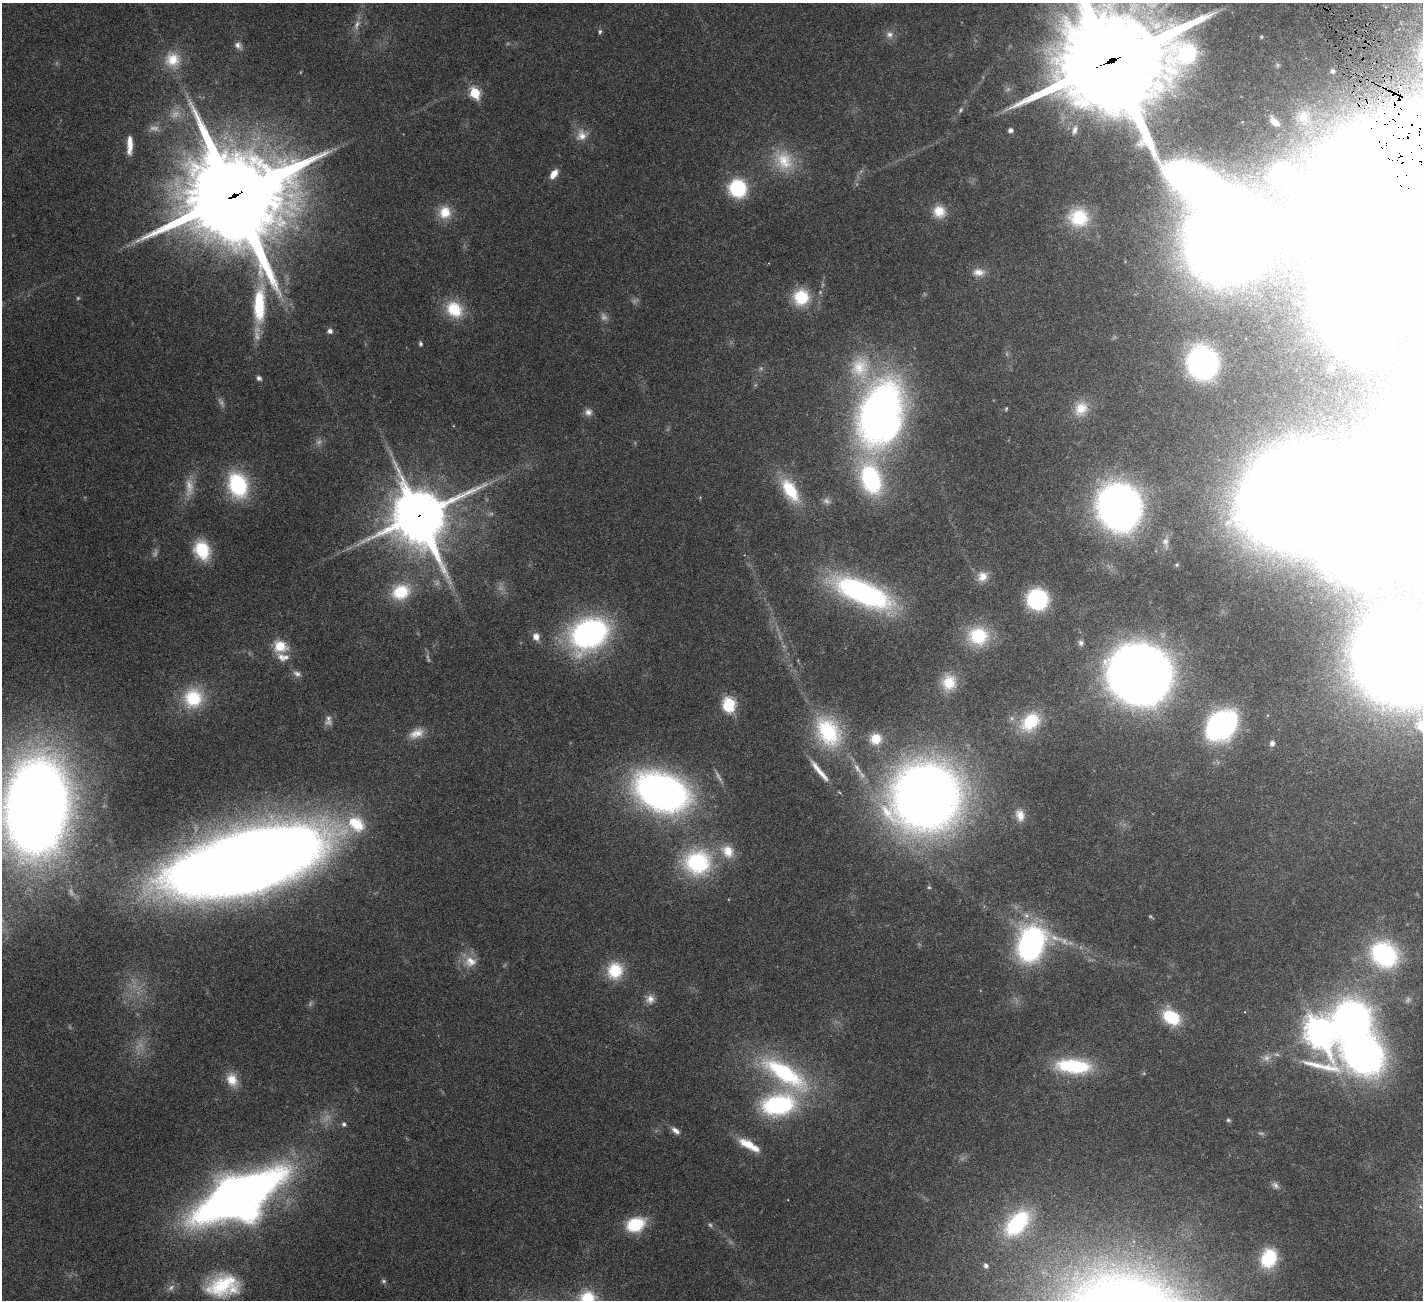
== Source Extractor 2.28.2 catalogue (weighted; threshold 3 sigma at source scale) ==
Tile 10 of 4 x 4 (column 2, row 3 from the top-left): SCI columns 1423-2843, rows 1596-2893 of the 5741 x 5680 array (HDU 1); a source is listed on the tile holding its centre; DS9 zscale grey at full resolution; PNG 1425 x 1302 px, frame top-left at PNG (2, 3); no overlay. Shown black and unused: <1% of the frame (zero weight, under 4 of 8 exposures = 2% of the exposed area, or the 3 px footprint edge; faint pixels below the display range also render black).
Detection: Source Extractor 2.28.2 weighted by HDU 2 'WHT'; one run over the whole footprint, this tile lists its part. Background 0.0348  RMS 0.0021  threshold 0.00866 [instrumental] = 3 sigma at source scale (4.09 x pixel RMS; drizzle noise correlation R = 1.36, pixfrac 0.8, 0.05/0.05 arcsec/px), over >= 5 px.
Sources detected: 141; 25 too faint to see at this stretch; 7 inside a brighter object's white glare — not listed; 6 inside a brighter listed object's ellipse — not listed separately; the other 103 listed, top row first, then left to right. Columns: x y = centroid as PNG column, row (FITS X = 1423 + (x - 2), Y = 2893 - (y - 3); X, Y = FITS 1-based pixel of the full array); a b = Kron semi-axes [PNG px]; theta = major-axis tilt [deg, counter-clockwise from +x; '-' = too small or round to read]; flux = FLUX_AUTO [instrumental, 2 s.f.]
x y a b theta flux
600 31 6 4 74 0.36
890 34 10 9 - 1.1
1261 37 5 4 - 0.23
238 45 11 8 -50 0.89
173 60 22 21 - 5.3
1112 61 39 35 4 4200
1332 71 5 5 - 0.58
475 93 6 6 - 12
1303 116 15 13 78 1.9
1274 122 7 4 -38 1.3
1010 130 5 4 - 0.8
1075 130 14 8 72 1.2
582 135 16 15 - 2.4
130 145 17 5 89 2.4
784 160 29 25 -48 7.4
554 174 12 7 54 2
1282 175 18 16 -23 14
738 188 18 17 - 12
234 196 35 34 - 2900
1380 207 66 57 86 1300
939 211 15 14 - 3.3
445 212 17 16 - 3.8
1079 218 26 24 -12 9.3
1225 237 52 45 73 400
978 272 16 10 0 1.9
801 297 19 19 - 7.2
259 305 47 14 88 13
454 309 23 19 -41 7
330 331 6 5 - 0.78
420 344 7 5 -79 0.38
1202 363 26 23 -69 44
1331 368 4 4 - 0.67
259 378 6 5 - 0.55
1006 409 6 4 69 0.23
1081 409 21 17 52 3.8
588 412 10 10 - 1.1
880 414 67 42 75 120
1292 436 8 7 - 0.76
238 485 28 21 -72 16
790 490 33 16 -58 8.2
1291 497 58 52 24 690
1119 507 26 24 -67 170
419 516 22 19 -67 910
1165 542 15 9 -74 1.2
202 550 19 14 -68 9.2
1177 565 5 4 - 0.24
982 576 14 13 - 2.2
401 592 26 20 24 7.8
863 593 62 22 -23 45
1037 599 16 16 - 20
589 634 35 27 30 51
978 636 26 22 -5 9.6
536 637 9 8 - 1.4
1081 643 8 8 - 0.61
280 646 17 14 -10 4.2
1397 660 53 46 -53 650
297 674 11 7 -23 0.85
1139 674 36 33 -25 400
949 682 19 18 - 4.6
193 698 23 23 - 9
729 704 9 7 71 21
1030 722 26 19 43 8.3
1221 725 24 17 41 56
1422 725 10 8 -63 8.9
828 732 44 30 -59 17
416 733 21 12 23 2.6
876 739 15 14 - 3.5
1272 743 7 6 - 0.72
857 768 20 6 -57 1.8
819 771 37 6 -50 2.8
662 792 43 28 -20 100
926 796 49 47 18 250
36 806 56 36 85 470
1020 815 16 12 -75 2.1
248 861 105 38 18 670
697 862 35 31 1 19
929 887 5 4 - 0.24
1031 944 29 23 63 51
1384 954 30 25 -33 24
470 962 18 15 -1 3
615 971 20 18 85 6.4
650 999 12 11 - 1.4
1245 1012 3 2 - 0.13
1171 1017 22 15 -32 8.1
1320 1032 12 10 -62 250
1363 1054 50 37 3 90
1073 1066 33 13 -4 17
785 1073 67 23 -33 26
232 1080 18 13 -67 3
778 1105 38 24 10 25
1228 1120 6 4 -16 0.32
344 1124 5 5 - 0.49
675 1130 12 6 -38 1.1
749 1144 21 10 -24 4.4
1275 1185 11 8 -49 0.83
238 1196 56 26 27 270
1017 1223 36 21 48 18
635 1224 19 14 19 8.5
1268 1258 22 17 67 8.8
986 1266 6 5 - 0.72
383 1281 6 5 - 0.35
223 1286 39 25 10 13
587 1298 23 22 - 8.4
Overlapping masked pixels (flux is a lower limit): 4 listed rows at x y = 1112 61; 234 196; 1380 207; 419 516
Isophote crosses this tile's border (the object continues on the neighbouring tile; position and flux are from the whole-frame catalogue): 7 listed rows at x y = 1112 61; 1380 207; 1397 660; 1422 725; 36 806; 248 861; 587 1298